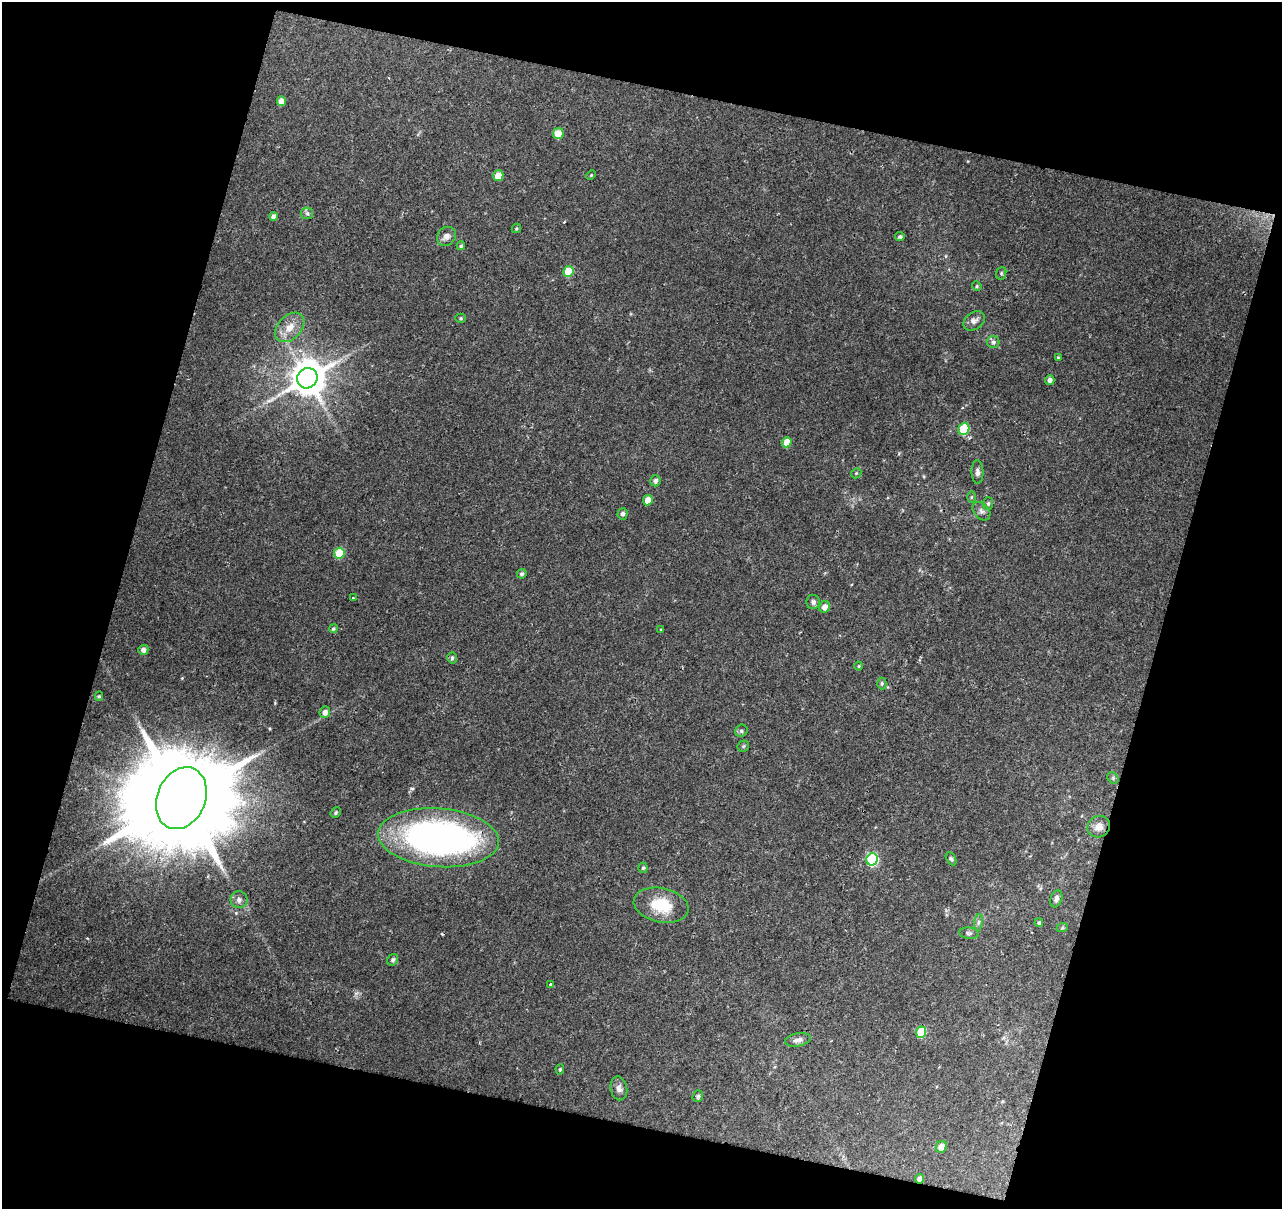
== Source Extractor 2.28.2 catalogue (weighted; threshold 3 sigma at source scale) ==
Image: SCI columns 1-1280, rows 59-1265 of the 1280 x 1320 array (HDU 1 of 3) = the unmasked area's bounding box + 8 px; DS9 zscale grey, full resolution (1 PNG px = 1 image px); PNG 1284 x 1211 px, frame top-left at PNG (2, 2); each listed source drawn as its Kron ellipse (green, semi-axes under 4 px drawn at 4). Shown black and unused: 33% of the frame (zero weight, under 2 of 3 exposures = <1% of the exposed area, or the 3 px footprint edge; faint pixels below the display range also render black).
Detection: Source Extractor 2.28.2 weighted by HDU 2 'WHT'. Background 0.0432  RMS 0.0036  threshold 0.0163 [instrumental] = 3 sigma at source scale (4.5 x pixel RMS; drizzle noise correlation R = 1.50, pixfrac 1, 0.0396/0.0396 arcsec/px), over >= 5 px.
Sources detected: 71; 1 inside a brighter object's white glare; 1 cosmic-ray / hot-pixel residue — neither listed nor drawn; the other 69 listed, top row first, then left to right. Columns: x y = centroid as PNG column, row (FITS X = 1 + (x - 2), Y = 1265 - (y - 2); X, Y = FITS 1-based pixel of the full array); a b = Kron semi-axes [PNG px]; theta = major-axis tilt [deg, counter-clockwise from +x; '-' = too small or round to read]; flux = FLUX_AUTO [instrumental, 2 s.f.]
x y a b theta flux
282 101 5 4 - 3.6
558 134 5 5 - 7.5
498 175 5 5 - 3.8
591 175 5 4 - 0.4
307 213 6 5 - 0.82
274 216 4 4 - 1.7
516 228 5 4 - 0.44
446 236 10 9 - 2
900 237 4 4 - 0.69
461 246 4 4 - 0.59
568 271 5 5 - 9.2
1001 273 6 5 - 0.57
977 286 5 4 - 0.47
461 318 5 4 - 0.53
974 321 12 8 36 1.9
290 327 17 11 46 4.8
993 342 6 6 - 1
1058 357 3 3 - 0.34
307 378 10 9 - 910
1050 380 5 4 - 1.3
964 429 6 5 - 17
787 442 5 5 - 4.9
977 472 12 6 -88 1.3
856 473 5 4 - 0.47
655 481 5 5 - 1
971 497 6 4 88 0.43
648 500 5 4 - 4.6
988 503 6 5 - 0.66
981 511 10 7 -48 1.4
623 514 6 5 - 0.97
339 553 5 5 - 11
522 574 5 4 - 0.76
353 598 4 3 - 0.59
813 602 7 7 - 1.1
825 607 6 5 - 2.5
333 629 4 4 - 0.61
661 629 4 3 - 0.41
143 650 5 5 - 1.4
452 658 5 4 - 0.64
859 666 4 4 - 0.35
882 683 6 4 89 0.56
99 696 5 4 - 0.5
325 712 6 5 - 2.1
741 731 6 6 - 0.85
743 746 6 5 - 0.5
1113 778 6 5 - 0.63
181 798 32 24 67 9900
336 813 5 4 - 0.52
1099 827 12 10 30 3.2
438 838 60 29 -4 150
872 859 6 5 - 40
951 859 7 4 -62 0.65
643 868 5 4 - 0.53
1056 899 9 5 71 1.2
239 900 8 8 - 1.4
661 905 28 17 -12 12
978 922 8 4 81 0.77
1039 923 4 4 - 0.54
1062 928 6 4 19 0.48
969 933 10 5 -7 0.85
393 960 6 5 - 0.84
551 984 3 3 - 2.8
921 1032 6 5 - 14
798 1040 13 6 12 1.8
560 1069 5 4 - 0.49
619 1088 12 8 -78 1.7
698 1096 6 5 - 0.68
941 1147 6 5 - 2.8
920 1179 4 4 - 1.4
Overlapping masked pixels (flux is a lower limit): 2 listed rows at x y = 438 838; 920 1179